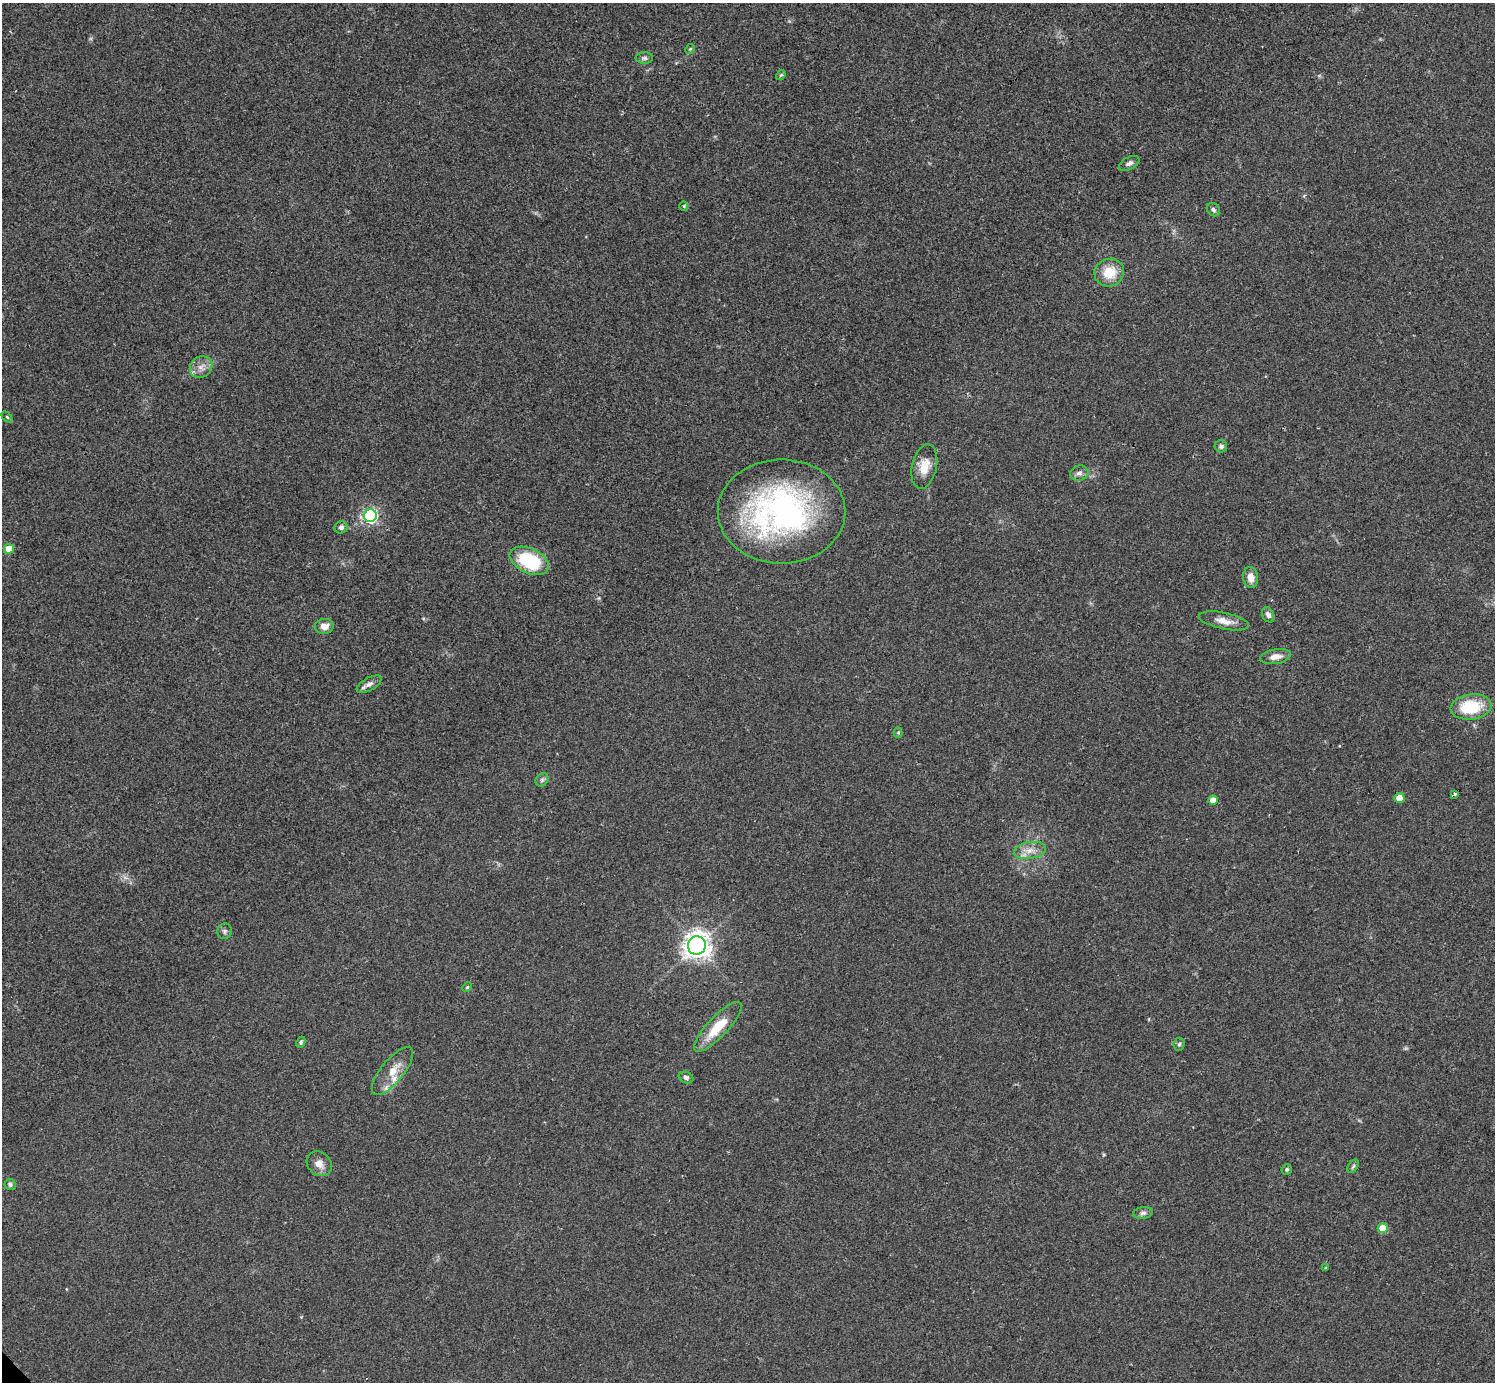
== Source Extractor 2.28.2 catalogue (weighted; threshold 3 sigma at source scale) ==
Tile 10 of 4 x 4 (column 2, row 3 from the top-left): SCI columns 1494-2986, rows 1537-2916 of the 5974 x 5972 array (HDU 1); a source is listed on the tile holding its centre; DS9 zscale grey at full resolution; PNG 1497 x 1384 px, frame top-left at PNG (2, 3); each listed source drawn as its Kron ellipse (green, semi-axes under 4 px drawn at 4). Shown black and unused: <1% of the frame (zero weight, under 2 of 3 exposures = <1% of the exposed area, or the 3 px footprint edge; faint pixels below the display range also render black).
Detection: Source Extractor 2.28.2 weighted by HDU 2 'WHT'; one run over the whole footprint, this tile lists its part. Background 0.0473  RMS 0.0066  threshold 0.0298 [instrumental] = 3 sigma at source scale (4.5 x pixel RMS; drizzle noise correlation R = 1.50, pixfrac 1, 0.05/0.05 arcsec/px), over >= 5 px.
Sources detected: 46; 1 inside a brighter listed object's ellipse — not listed separately; the other 45 listed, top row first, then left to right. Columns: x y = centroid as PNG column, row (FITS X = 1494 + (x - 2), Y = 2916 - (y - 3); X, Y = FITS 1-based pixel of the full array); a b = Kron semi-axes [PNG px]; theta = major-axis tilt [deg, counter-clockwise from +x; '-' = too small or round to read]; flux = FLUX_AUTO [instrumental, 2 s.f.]
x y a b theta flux
690 49 5 4 - 0.76
644 58 9 5 0 1.5
781 75 5 4 - 0.83
1129 163 11 6 27 2.5
684 206 5 4 - 0.7
1213 210 7 6 - 1.9
1109 273 15 13 26 15
201 367 12 10 38 4.8
7 417 6 4 -45 0.79
1221 446 6 6 - 2.1
924 467 22 12 77 9.9
1079 473 9 7 17 2.7
782 512 64 52 0 190
370 516 6 6 - 140
341 527 6 6 - 2.2
9 549 5 5 - 15
529 561 21 12 -25 42
1251 577 10 7 -81 5.8
1268 615 8 6 -62 2.3
1224 621 25 8 -12 7
324 626 9 7 6 5
1275 657 15 7 9 5.3
369 684 14 6 29 3.3
1471 707 20 12 8 31
898 733 5 4 - 0.81
542 780 7 6 - 1.5
1455 794 4 3 - 6
1399 798 5 5 - 12
1213 800 4 4 - 7.5
1030 850 16 8 9 6.5
224 931 8 7 - 1.9
697 945 9 9 - 630
467 987 5 4 - 0.77
718 1027 33 10 47 19
301 1042 5 4 - 1.5
1179 1044 6 5 - 1.2
392 1071 29 11 51 12
686 1078 7 5 -23 1.6
319 1164 13 11 -44 5.6
1353 1166 7 4 54 1.1
1287 1169 5 5 - 1.1
10 1184 6 5 - 1.4
1143 1213 10 6 8 2
1383 1228 5 5 - 15
1326 1268 3 3 - 0.72
Overlapping masked pixels (flux is a lower limit): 1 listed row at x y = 1455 794